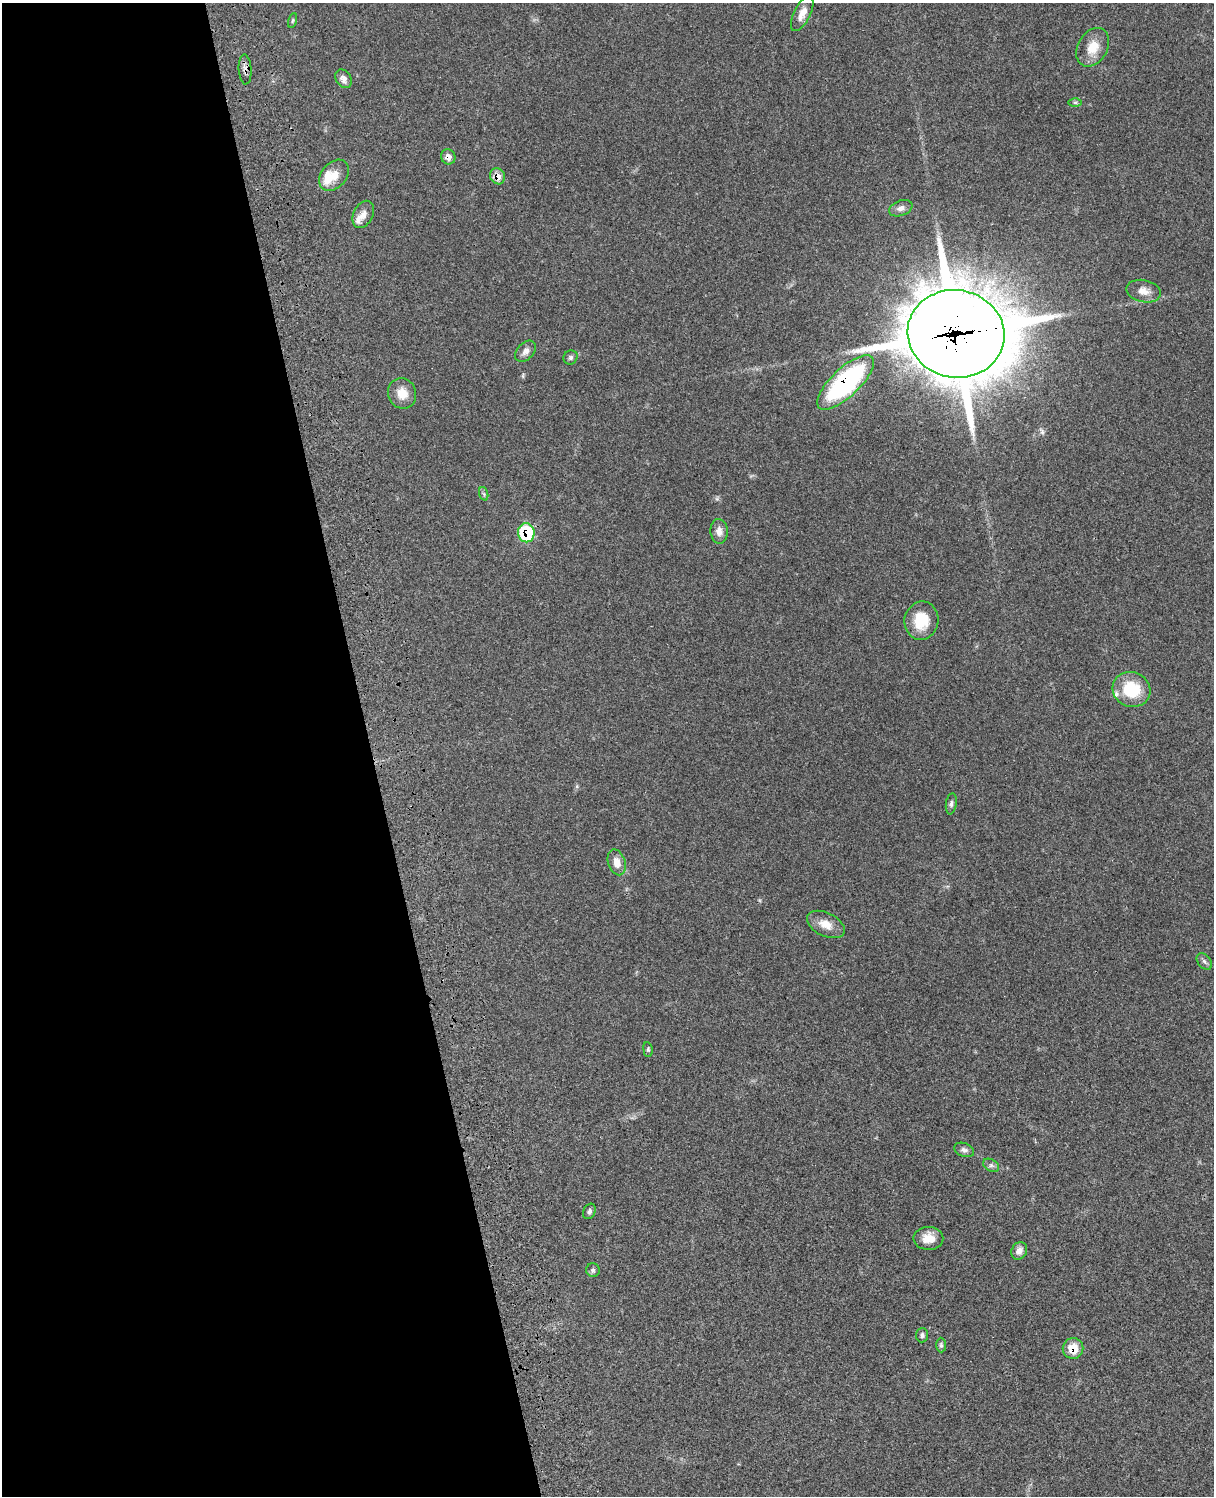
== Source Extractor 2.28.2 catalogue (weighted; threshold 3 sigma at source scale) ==
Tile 5 of 4 x 3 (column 1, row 2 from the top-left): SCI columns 120-1331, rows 1773-3266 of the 5083 x 4923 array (HDU 1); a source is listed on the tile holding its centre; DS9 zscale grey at full resolution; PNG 1216 x 1498 px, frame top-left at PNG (2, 3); each listed source drawn as its Kron ellipse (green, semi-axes under 4 px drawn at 4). Shown black and unused: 31% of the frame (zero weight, under 3 of 4 exposures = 6% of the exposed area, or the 3 px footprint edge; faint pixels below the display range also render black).
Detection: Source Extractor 2.28.2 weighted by HDU 2 'WHT'; one run over the whole footprint, this tile lists its part. Background 0.0952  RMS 0.0063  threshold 0.0283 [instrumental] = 3 sigma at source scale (4.5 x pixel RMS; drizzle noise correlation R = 1.50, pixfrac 1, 0.05/0.05 arcsec/px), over >= 5 px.
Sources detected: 39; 3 inside a brighter listed object's ellipse — not listed separately; the other 36 listed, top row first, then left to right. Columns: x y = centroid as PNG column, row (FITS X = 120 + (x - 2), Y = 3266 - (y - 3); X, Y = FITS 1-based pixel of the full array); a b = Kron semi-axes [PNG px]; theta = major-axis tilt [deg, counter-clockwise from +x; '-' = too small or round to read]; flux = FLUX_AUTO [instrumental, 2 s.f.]
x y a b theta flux
802 13 19 8 63 5.7
292 21 8 3 71 0.81
1093 47 21 14 60 11
245 69 15 6 -86 2.8
343 79 10 7 -58 3.1
1075 102 6 4 0 1.1
448 157 8 7 - 3.6
334 175 18 12 48 8.5
497 176 8 7 - 6.1
901 208 12 7 21 2.8
363 214 14 9 64 4.3
1143 291 17 11 -12 5.9
956 334 49 44 -10 5100
525 351 12 8 47 3.5
570 357 7 6 - 1.5
845 382 37 14 43 110
402 393 15 14 - 8.3
484 494 7 4 -71 1.1
719 531 12 8 -85 4.2
526 533 9 8 - 34
921 621 19 17 80 16
1131 689 19 17 -21 25
951 804 11 5 82 1.7
617 862 13 8 -72 6
826 924 20 11 -26 7.9
1204 962 9 6 -51 1.8
648 1049 7 4 -84 0.97
964 1150 10 6 -21 2.2
991 1165 8 5 -28 1.7
589 1211 8 6 64 1.6
928 1238 15 11 -1 7.8
1019 1251 9 7 59 3.7
593 1270 7 6 - 1.5
922 1335 7 6 - 1.6
941 1345 7 5 -89 1.2
1073 1348 10 10 - 9.9
Overlapping masked pixels (flux is a lower limit): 7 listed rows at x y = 245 69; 448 157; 497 176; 956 334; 845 382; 526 533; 1073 1348